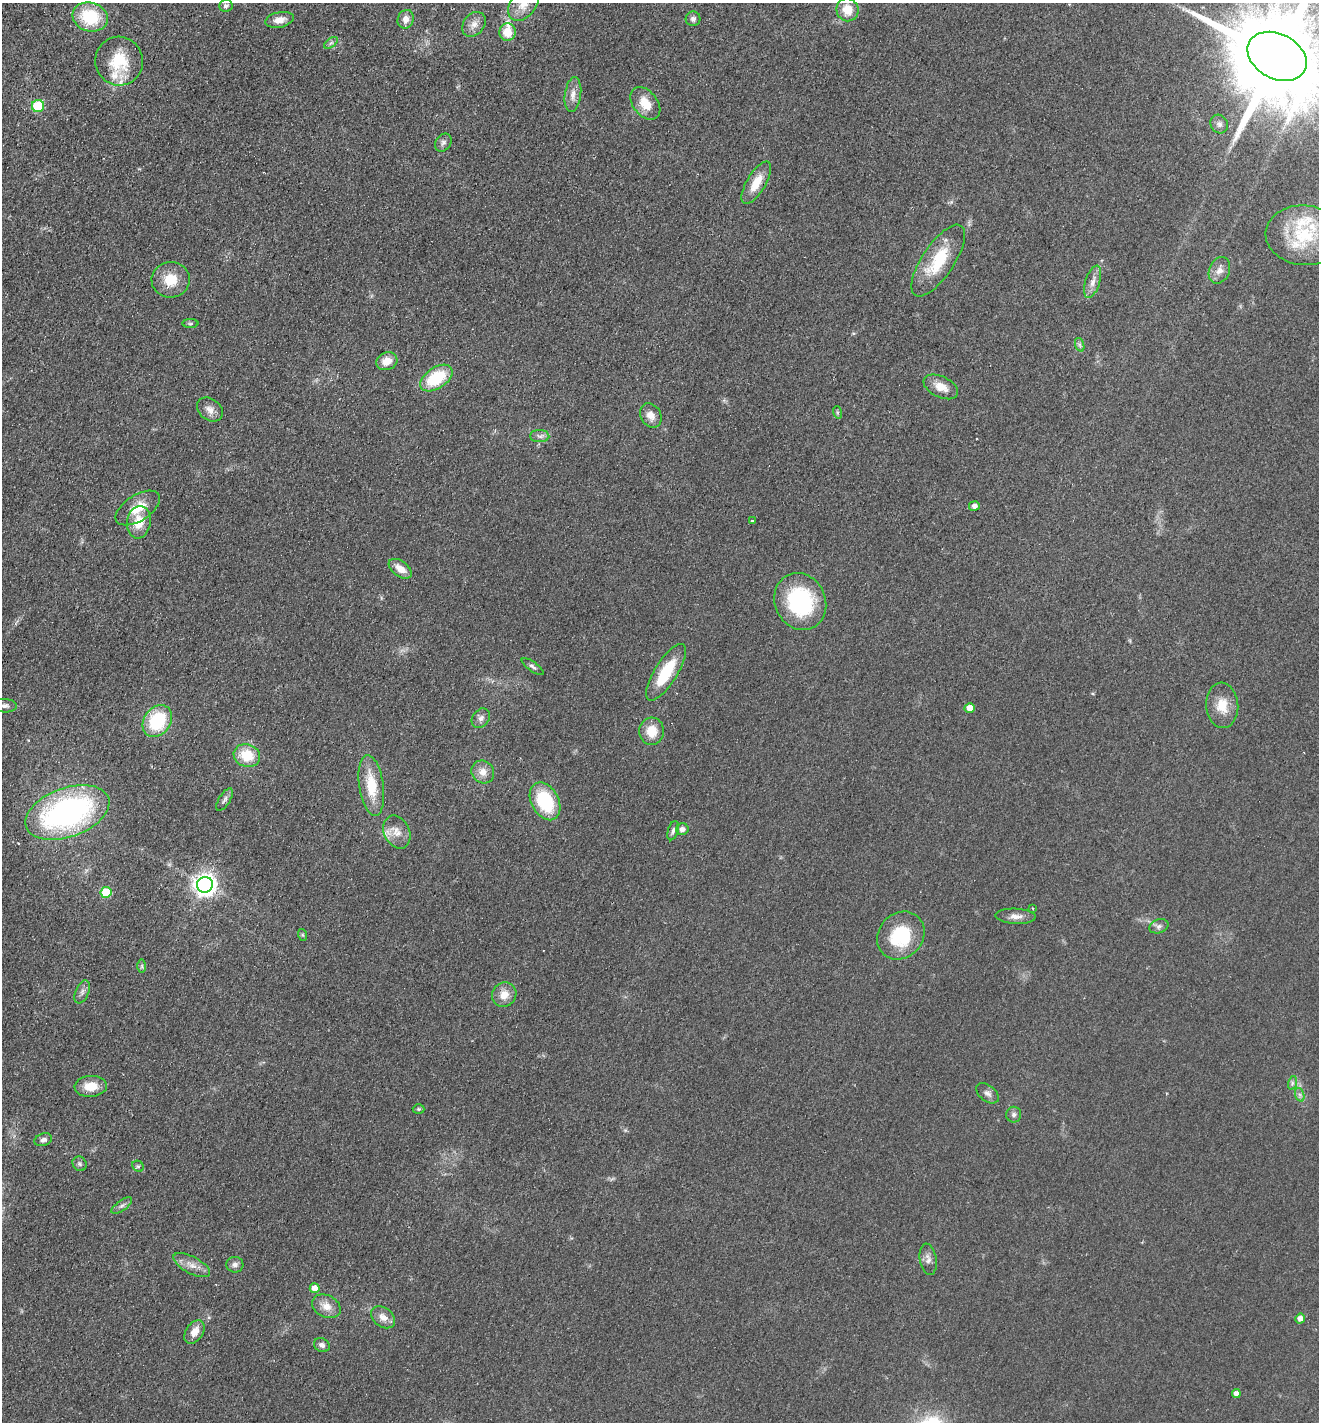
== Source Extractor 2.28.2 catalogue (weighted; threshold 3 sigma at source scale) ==
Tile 11 of 4 x 4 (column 3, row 3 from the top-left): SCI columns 2968-4284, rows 1450-2869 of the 5799 x 5737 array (HDU 1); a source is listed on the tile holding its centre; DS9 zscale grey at full resolution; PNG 1321 x 1424 px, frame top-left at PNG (2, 3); each listed source drawn as its Kron ellipse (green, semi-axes under 4 px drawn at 4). Shown black and unused: <1% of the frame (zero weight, under 2 of 3 exposures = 3% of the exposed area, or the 3 px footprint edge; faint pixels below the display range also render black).
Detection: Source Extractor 2.28.2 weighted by HDU 2 'WHT'; one run over the whole footprint, this tile lists its part. Background 0.0534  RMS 0.0087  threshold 0.039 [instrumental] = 3 sigma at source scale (4.5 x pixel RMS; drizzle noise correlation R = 1.50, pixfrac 1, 0.05/0.05 arcsec/px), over >= 5 px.
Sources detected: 89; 1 inside a brighter object's white glare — neither listed nor drawn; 3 inside a brighter listed object's ellipse — not listed separately; the other 85 listed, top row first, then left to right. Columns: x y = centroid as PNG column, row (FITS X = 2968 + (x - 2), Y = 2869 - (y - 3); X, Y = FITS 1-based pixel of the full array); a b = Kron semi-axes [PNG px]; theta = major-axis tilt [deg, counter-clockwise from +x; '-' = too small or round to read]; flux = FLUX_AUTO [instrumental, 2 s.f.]
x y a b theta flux
524 4 19 12 53 15
226 6 7 6 - 2.2
848 10 11 11 - 14
90 17 18 14 -17 41
406 19 9 8 - 5.8
693 19 7 7 - 3.4
279 20 14 7 11 7.2
474 24 14 10 50 6.8
507 32 9 8 - 14
331 43 8 4 37 1.8
1277 56 31 22 -28 24000
119 61 24 24 - 34
573 95 17 8 83 6.9
645 103 18 12 -51 16
38 106 6 6 - 50
1219 124 10 8 -54 3.7
443 143 10 7 55 3
756 183 24 9 59 16
1304 235 38 30 -5 60
938 261 42 16 56 37
1219 270 14 10 66 6.4
171 280 19 17 3 20
1093 282 17 7 72 6.5
190 324 8 4 0 1.3
1080 345 7 4 -71 1.9
387 361 11 8 24 11
436 378 18 10 34 43
941 387 18 10 -25 11
210 409 14 10 -37 6.5
837 412 6 4 -72 1.2
651 415 13 10 -60 7.8
540 436 10 6 0 3
974 506 5 4 - 4.6
138 508 25 13 33 18
753 521 3 3 - 4
139 522 16 12 82 17
400 569 13 7 -36 9.1
800 602 29 25 -64 87
533 666 13 4 -35 2.5
666 672 32 11 58 36
1222 705 23 16 -86 16
5 706 12 7 -3 3.4
970 708 5 5 - 11
481 718 10 8 53 3.8
157 721 17 13 55 50
652 731 13 12 - 15
247 756 13 11 -19 23
483 772 12 11 - 8.1
371 785 30 12 -82 26
224 800 13 5 58 2.8
545 801 20 13 -61 51
67 812 44 24 20 220
682 829 6 6 - 4.2
673 831 10 5 72 2.7
397 832 17 13 -65 10
205 885 8 7 - 670
106 892 5 5 - 32
1033 909 3 2 - 0.66
1015 916 20 7 -2 6.6
1159 926 10 7 20 3.3
303 935 6 4 -71 1.1
901 936 25 22 48 49
142 966 7 4 90 1.5
82 992 12 6 67 3.7
504 995 13 12 - 10
1292 1083 7 4 72 1.9
91 1086 16 10 4 14
988 1093 13 8 -38 3.9
1300 1095 7 4 -71 2.1
419 1109 6 5 - 1.2
1014 1115 8 7 - 2.7
43 1140 9 6 18 2.7
80 1164 8 6 -46 2
138 1166 6 5 - 1.4
122 1206 12 5 35 2.8
928 1259 16 8 -80 5.2
192 1265 20 8 -28 8.1
235 1265 8 8 - 3.8
315 1288 5 5 - 10
326 1306 15 11 -27 9.1
383 1317 13 9 -37 7.1
1300 1318 5 5 - 5.2
194 1332 13 8 56 9
322 1345 8 6 -27 3.5
1236 1393 4 4 - 4.5
Isophote crosses this tile's border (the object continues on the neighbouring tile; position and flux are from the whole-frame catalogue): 2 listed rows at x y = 524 4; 1277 56